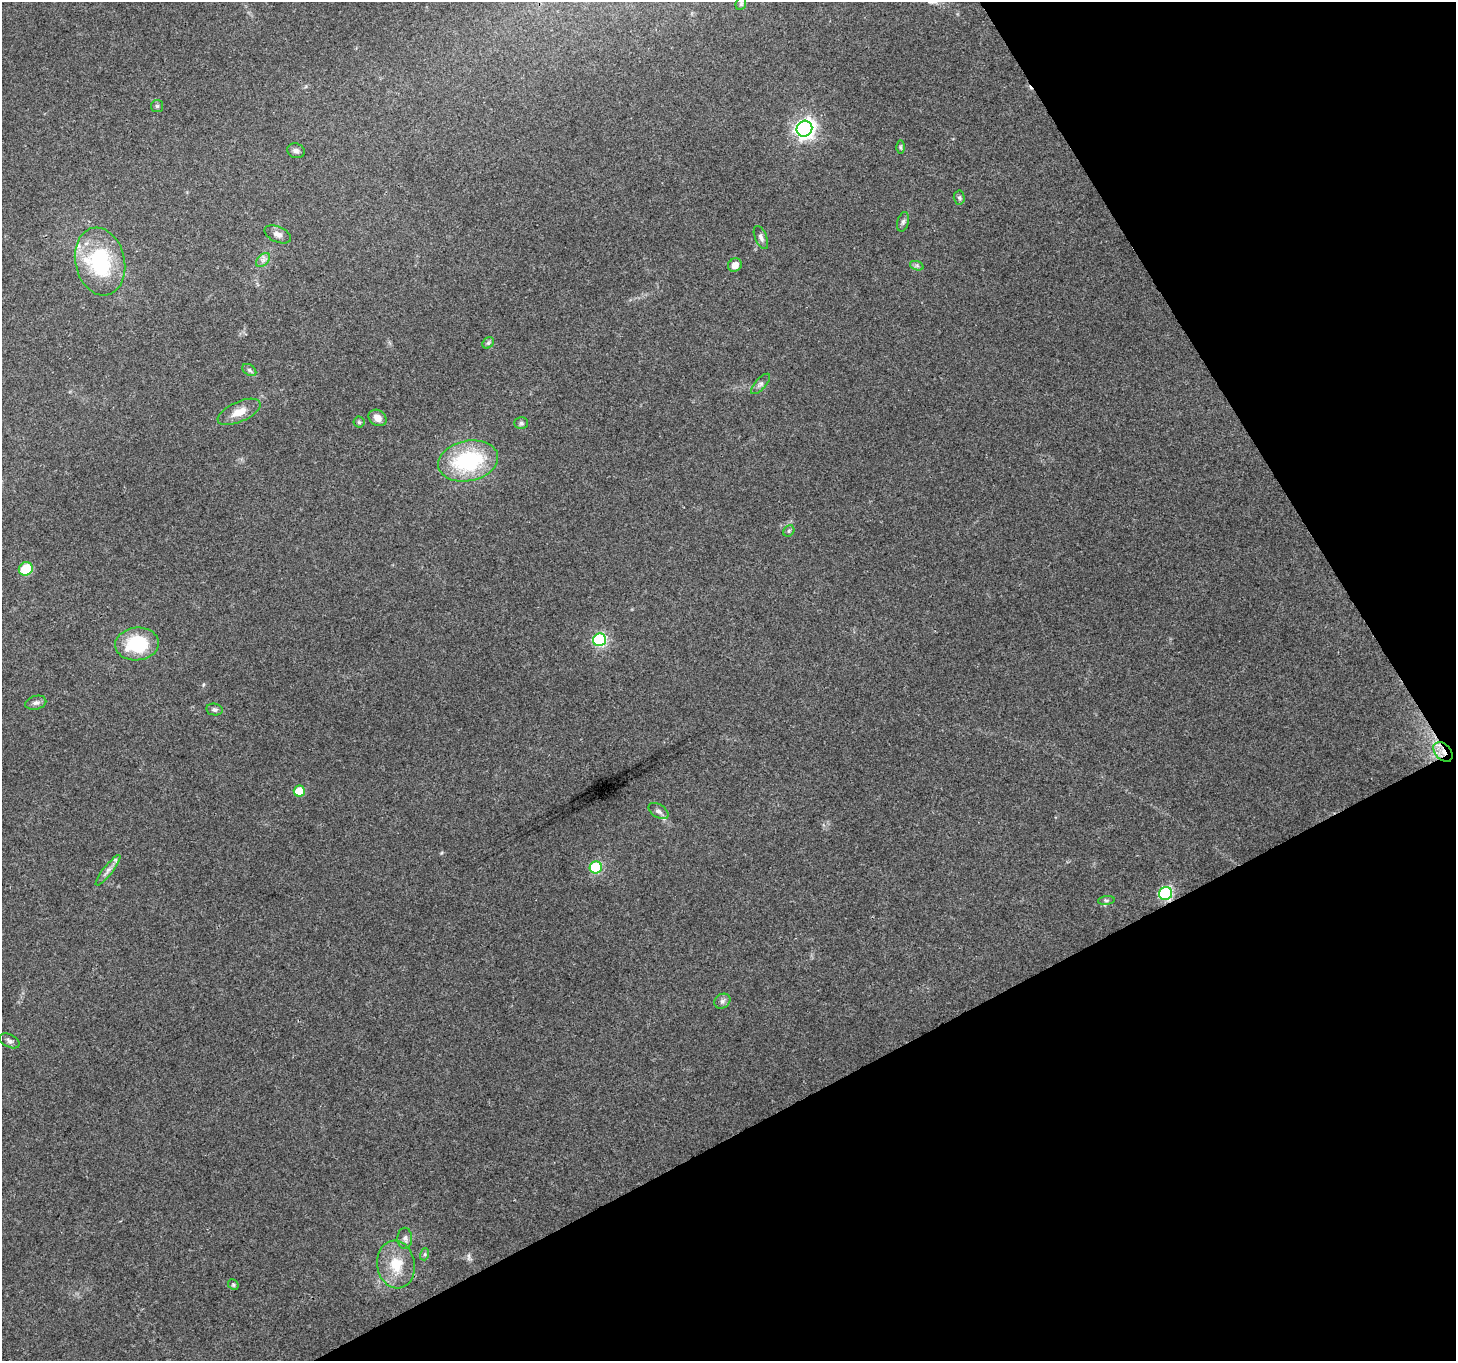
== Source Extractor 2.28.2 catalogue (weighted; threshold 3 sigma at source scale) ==
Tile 12 of 4 x 4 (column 4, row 3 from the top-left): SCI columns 4361-5814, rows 1465-2823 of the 5817 x 5710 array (HDU 1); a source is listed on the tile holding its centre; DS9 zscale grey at full resolution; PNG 1458 x 1363 px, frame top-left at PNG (2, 2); each listed source drawn as its Kron ellipse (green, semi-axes under 4 px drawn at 4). Shown black and unused: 27% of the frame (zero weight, under 3 of 4 exposures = <1% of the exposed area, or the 3 px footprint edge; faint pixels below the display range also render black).
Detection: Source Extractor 2.28.2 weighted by HDU 2 'WHT'; one run over the whole footprint, this tile lists its part. Background 0.146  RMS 0.0063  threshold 0.0285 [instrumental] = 3 sigma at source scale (4.5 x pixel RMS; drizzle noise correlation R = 1.50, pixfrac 1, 0.0396/0.0396 arcsec/px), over >= 5 px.
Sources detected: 41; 1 inside a brighter listed object's ellipse — not listed separately; the other 40 listed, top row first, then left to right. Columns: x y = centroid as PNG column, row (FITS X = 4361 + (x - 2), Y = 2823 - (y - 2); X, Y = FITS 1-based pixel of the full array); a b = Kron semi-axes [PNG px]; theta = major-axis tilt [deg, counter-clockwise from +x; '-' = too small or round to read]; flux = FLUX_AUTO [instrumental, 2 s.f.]
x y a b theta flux
741 4 6 5 - 1
157 106 6 6 - 1.1
804 129 8 7 - 300
900 147 6 4 -89 0.92
296 151 9 7 -24 2.1
959 198 7 5 -87 1.3
903 222 10 5 75 1.7
278 234 14 7 -24 3.4
761 237 12 6 -67 2.4
263 260 8 5 45 2.2
100 262 34 24 -77 53
735 265 7 6 - 5
917 266 7 4 -19 1.4
488 343 6 5 - 1.2
249 370 8 5 -37 1.6
761 384 13 5 47 2.3
239 412 23 10 24 8.2
378 418 9 7 -34 4.8
359 422 5 5 - 0.98
521 423 7 5 -2 1.3
468 461 30 20 11 58
789 531 6 5 - 1.1
26 569 7 6 - 21
600 640 6 6 - 85
137 644 22 16 5 37
36 703 11 7 14 2.3
214 709 8 6 -10 1.6
1443 752 11 7 -45 6.3
299 791 6 5 - 15
658 811 11 6 -32 2.5
596 867 6 6 - 48
108 870 19 4 52 3.8
1166 893 6 6 - 86
1106 900 8 4 7 1.2
722 1001 8 7 - 2.1
9 1041 11 6 -27 2.1
405 1238 11 7 89 2.7
425 1254 6 4 72 0.96
396 1264 24 19 -80 17
233 1285 6 5 - 1
Overlapping masked pixels (flux is a lower limit): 2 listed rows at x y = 1443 752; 1166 893